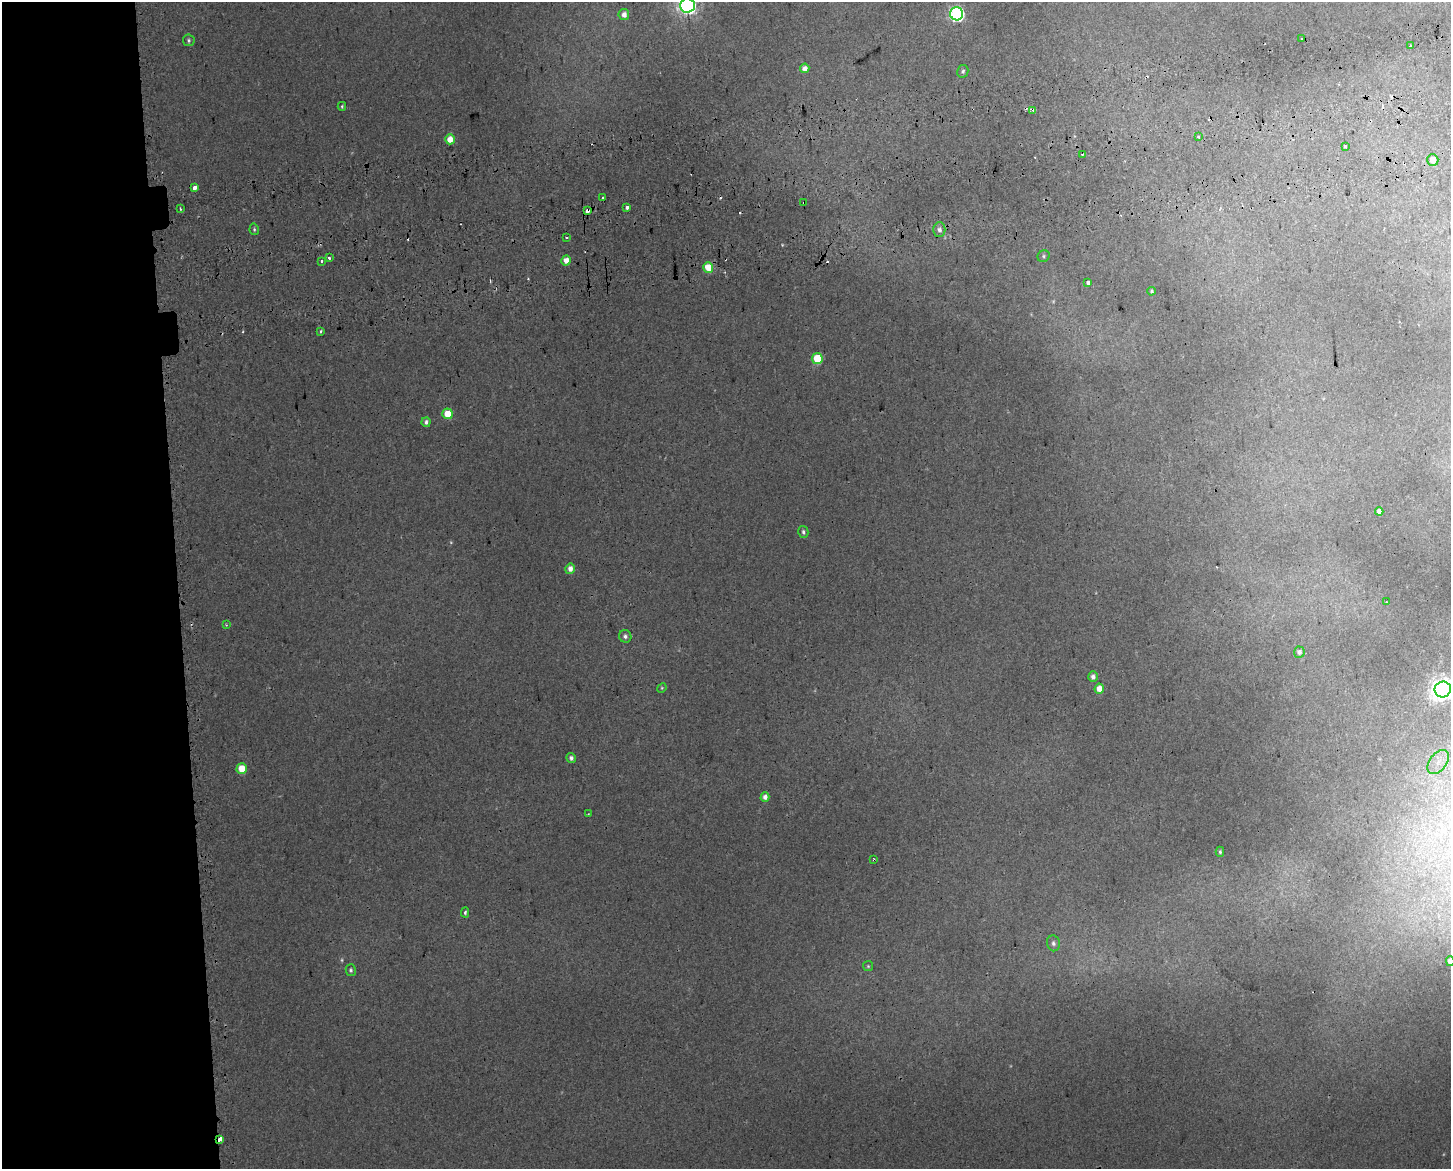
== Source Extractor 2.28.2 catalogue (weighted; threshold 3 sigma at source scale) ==
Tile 7 of 3 x 4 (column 1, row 3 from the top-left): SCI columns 26-1474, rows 1228-2394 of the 4454 x 4791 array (HDU 1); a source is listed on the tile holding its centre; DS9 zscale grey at full resolution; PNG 1453 x 1171 px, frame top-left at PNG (2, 2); each listed source drawn as its Kron ellipse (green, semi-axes under 4 px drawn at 4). Shown black and unused: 12% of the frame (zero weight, under 2 of 3 exposures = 4% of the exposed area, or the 3 px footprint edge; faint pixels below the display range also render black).
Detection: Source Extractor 2.28.2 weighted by HDU 2 'WHT'; one run over the whole footprint, this tile lists its part. Background 0.00247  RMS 0.0062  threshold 0.0277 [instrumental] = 3 sigma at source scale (4.5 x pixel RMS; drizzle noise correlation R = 1.50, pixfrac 1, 0.0396/0.0396 arcsec/px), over >= 5 px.
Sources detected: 73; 3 too faint to see at this stretch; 11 cosmic-ray / hot-pixel residue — neither listed nor drawn; the other 59 listed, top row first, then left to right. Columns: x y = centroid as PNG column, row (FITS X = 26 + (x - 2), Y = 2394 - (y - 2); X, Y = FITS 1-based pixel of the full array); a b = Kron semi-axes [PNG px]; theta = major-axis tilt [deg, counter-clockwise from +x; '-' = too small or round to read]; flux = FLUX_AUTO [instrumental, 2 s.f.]
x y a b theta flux
687 5 7 7 - 250
624 14 5 5 - 4.1
957 14 6 6 - 130
1302 39 2 2 - 0.71
189 40 6 6 - 1.3
1410 46 3 3 - 1.1
805 68 5 4 - 5
963 71 6 5 - 1.4
342 106 4 3 - 0.81
1033 110 4 3 - 3.4
1198 137 3 3 - 1.2
450 139 5 4 - 8.3
1345 146 3 3 - 2.4
1082 154 3 3 - 3.6
1433 160 6 5 - 5.7
195 188 3 3 - 16
603 198 3 3 - 0.98
804 202 3 2 - 2.9
627 208 3 3 - 5.8
181 209 3 2 - 0.68
587 211 4 3 - 16
254 229 6 4 -77 1
939 230 7 6 - 2.7
566 237 3 3 - 1.6
1044 256 6 5 - 1
329 258 3 3 - 1.6
566 260 5 4 - 6.3
321 261 3 3 - 3.4
708 267 5 5 - 14
1088 282 3 3 - 5.4
1151 291 4 4 - 1.1
321 331 3 3 - 1.4
817 359 5 5 - 23
448 414 5 5 - 14
426 422 5 4 - 1.7
1379 511 4 4 - 3.2
803 532 6 5 - 1.5
570 569 5 4 - 4.1
1386 602 4 3 - 0.72
226 625 4 4 - 0.58
625 636 6 6 - 1.9
1299 652 5 5 - 2.4
1093 677 5 5 - 2.8
662 688 5 4 - 0.7
1099 689 5 4 - 6.7
1443 689 8 8 - 500
571 758 5 4 - 2.4
1438 762 14 8 52 6.6
242 769 5 5 - 12
765 797 5 4 - 3.7
588 814 3 2 - 0.51
1220 852 5 4 - 1
874 860 3 2 - 1
465 912 5 4 - 1.1
1053 943 8 6 -78 2.2
1450 961 5 4 - 4.5
868 966 5 5 - 0.82
351 970 6 5 - 1.3
220 1139 4 3 - 23
Overlapping masked pixels (flux is a lower limit): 5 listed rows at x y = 1033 110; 804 202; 587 211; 874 860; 220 1139
Isophote crosses this tile's border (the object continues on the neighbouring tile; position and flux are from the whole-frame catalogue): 3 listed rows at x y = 687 5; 1443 689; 1450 961